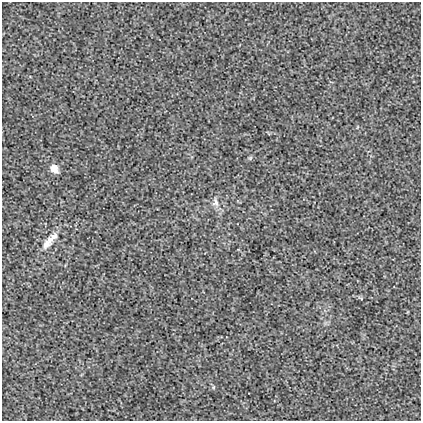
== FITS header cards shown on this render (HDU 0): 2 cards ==
NAXIS1  =                  419
NAXIS2  =                  419

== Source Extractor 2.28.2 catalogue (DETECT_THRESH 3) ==
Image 419 x 419 px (HDU 0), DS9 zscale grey, 1 PNG px = 1 image px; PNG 423 x 423 px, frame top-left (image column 1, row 419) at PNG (2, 2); no overlay
Background 0.00252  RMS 0.017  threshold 0.0523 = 3 sigma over >= 5 px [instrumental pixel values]
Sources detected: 5; all 5 listed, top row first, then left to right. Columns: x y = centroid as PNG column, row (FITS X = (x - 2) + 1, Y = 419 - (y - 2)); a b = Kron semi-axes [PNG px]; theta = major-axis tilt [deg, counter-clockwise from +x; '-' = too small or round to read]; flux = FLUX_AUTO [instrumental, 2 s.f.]
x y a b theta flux
250 158 6 4 45 1.6
54 168 10 8 -54 8.1
215 202 14 9 -86 7.3
53 238 18 8 38 9.8
47 244 15 10 39 8.6